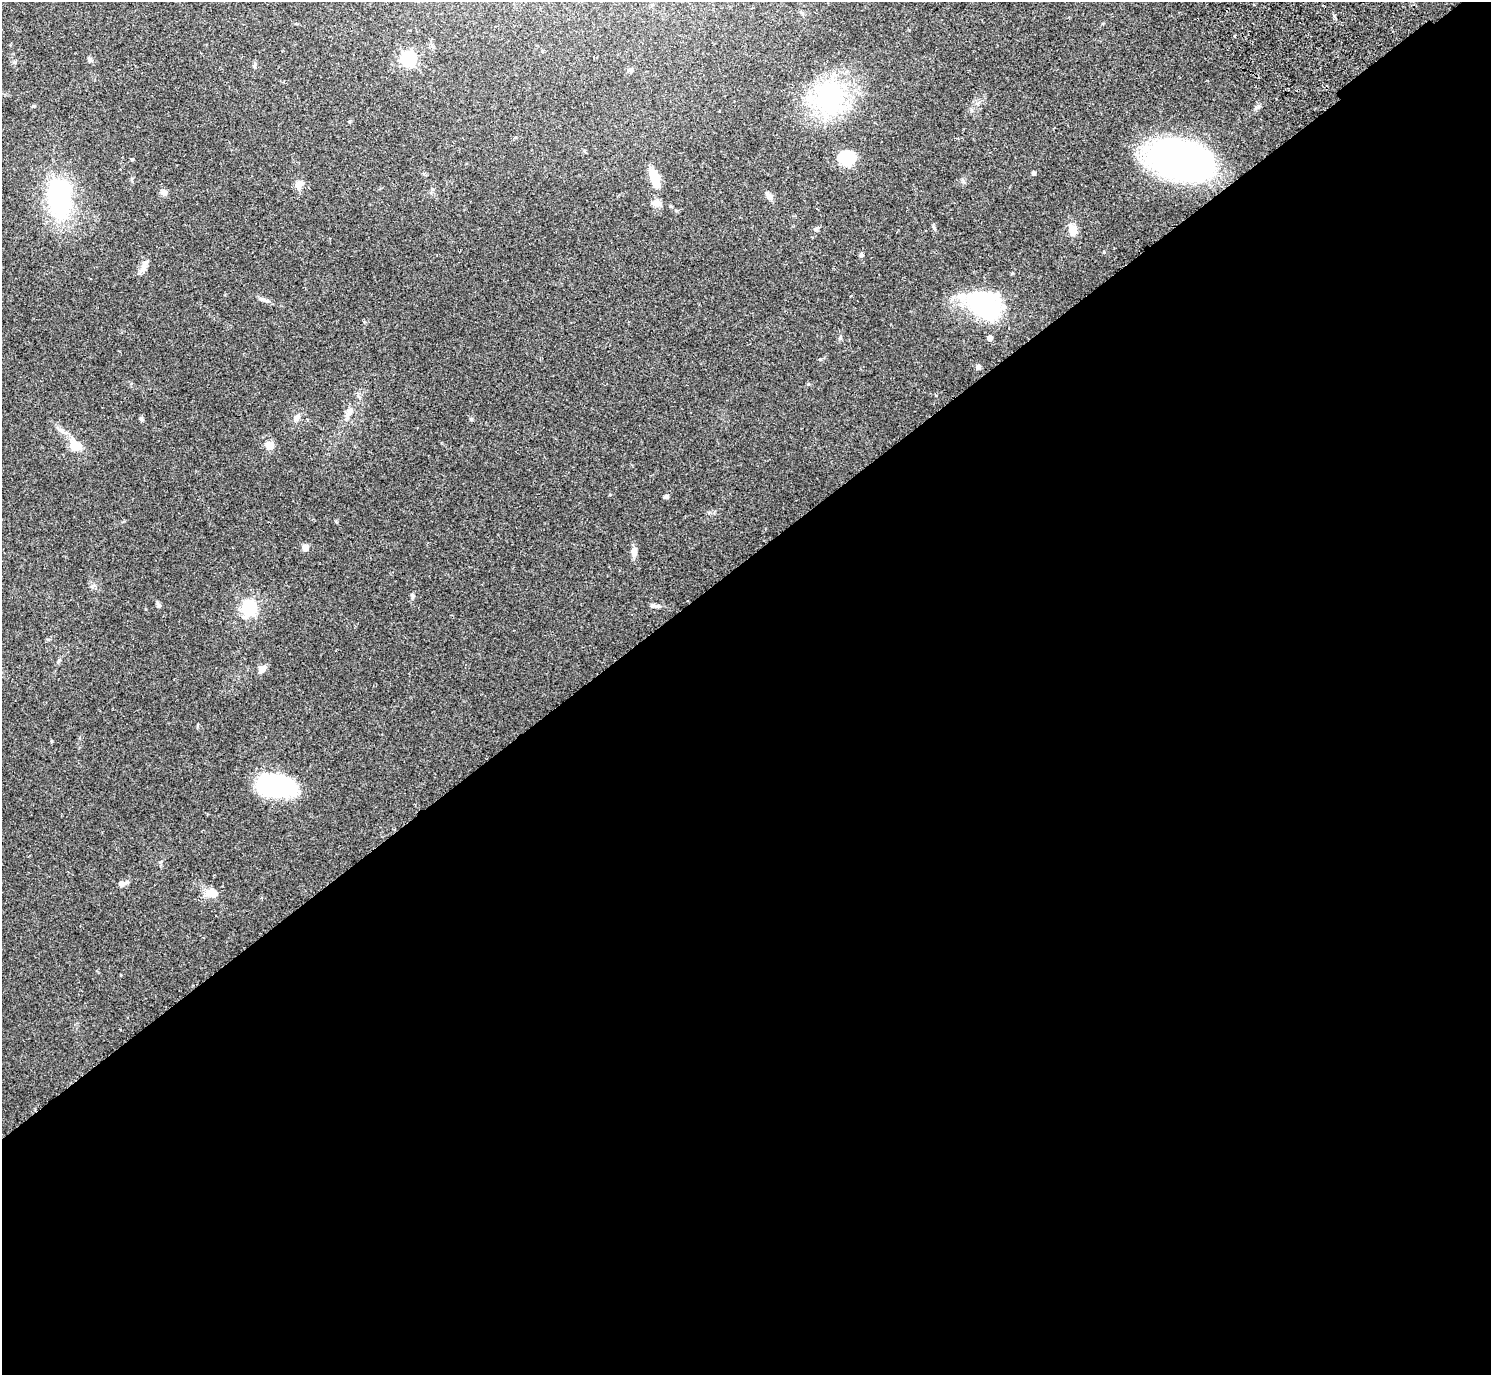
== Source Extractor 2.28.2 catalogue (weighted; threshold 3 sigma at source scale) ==
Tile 15 of 4 x 4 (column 3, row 4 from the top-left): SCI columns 3025-4513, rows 203-1575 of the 6052 x 6035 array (HDU 1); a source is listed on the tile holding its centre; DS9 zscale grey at full resolution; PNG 1493 x 1377 px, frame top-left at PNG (2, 2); no overlay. Shown black and unused: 59% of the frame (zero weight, under 2 of 3 exposures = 3% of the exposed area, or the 3 px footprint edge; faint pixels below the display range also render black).
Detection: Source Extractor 2.28.2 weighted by HDU 2 'WHT'; one run over the whole footprint, this tile lists its part. Background 0.0812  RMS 0.0059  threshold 0.0267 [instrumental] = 3 sigma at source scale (4.5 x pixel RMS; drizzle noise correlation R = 1.50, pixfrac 1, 0.05/0.05 arcsec/px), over >= 5 px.
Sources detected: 44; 1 cosmic-ray / hot-pixel residue — not listed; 1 inside a brighter listed object's ellipse — not listed separately; the other 42 listed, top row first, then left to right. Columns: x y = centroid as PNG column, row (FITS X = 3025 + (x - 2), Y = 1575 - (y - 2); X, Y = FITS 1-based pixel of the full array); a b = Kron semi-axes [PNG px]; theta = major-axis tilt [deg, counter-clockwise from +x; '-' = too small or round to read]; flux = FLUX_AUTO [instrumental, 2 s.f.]
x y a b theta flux
89 59 7 5 -57 1.4
408 59 7 6 - 130
255 65 6 4 70 0.86
630 70 6 5 - 1.9
829 98 48 39 -86 66
349 122 4 4 - 0.64
847 158 18 16 -1 17
1181 160 52 30 -13 250
1033 173 5 4 - 1.2
655 178 23 9 -71 12
299 185 11 9 69 4.2
163 192 9 8 - 2.1
769 196 12 6 -58 2.4
59 197 28 16 -85 94
657 203 15 7 -8 3.3
934 228 8 4 -55 0.96
816 229 8 5 40 1.1
1073 230 12 9 -79 6.4
861 255 6 5 - 1
144 265 20 6 65 3.7
266 300 12 4 -20 1.8
985 305 40 31 -25 59
989 338 5 4 - 3.4
978 367 5 4 - 2.7
349 412 15 7 66 3.6
297 417 12 6 64 2.4
141 419 7 4 -27 0.93
471 419 4 4 - 0.94
270 445 5 5 - 14
75 446 15 13 -47 7.7
666 497 6 4 -2 1.4
305 548 5 5 - 7
634 552 14 7 83 2.8
412 595 6 4 -88 0.91
158 604 10 4 -54 1.2
653 605 7 5 73 1.1
249 608 7 7 - 78
58 661 6 4 70 0.86
262 669 11 7 48 3.3
275 785 33 18 -9 88
122 884 12 6 17 2.2
212 893 16 10 -6 6.8
Unlisted compact peaks at least as high as the median listed source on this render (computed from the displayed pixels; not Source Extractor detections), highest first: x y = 808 384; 1104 252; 820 359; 33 106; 840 338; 160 862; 963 181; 1258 106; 336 521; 52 741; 132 159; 92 586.